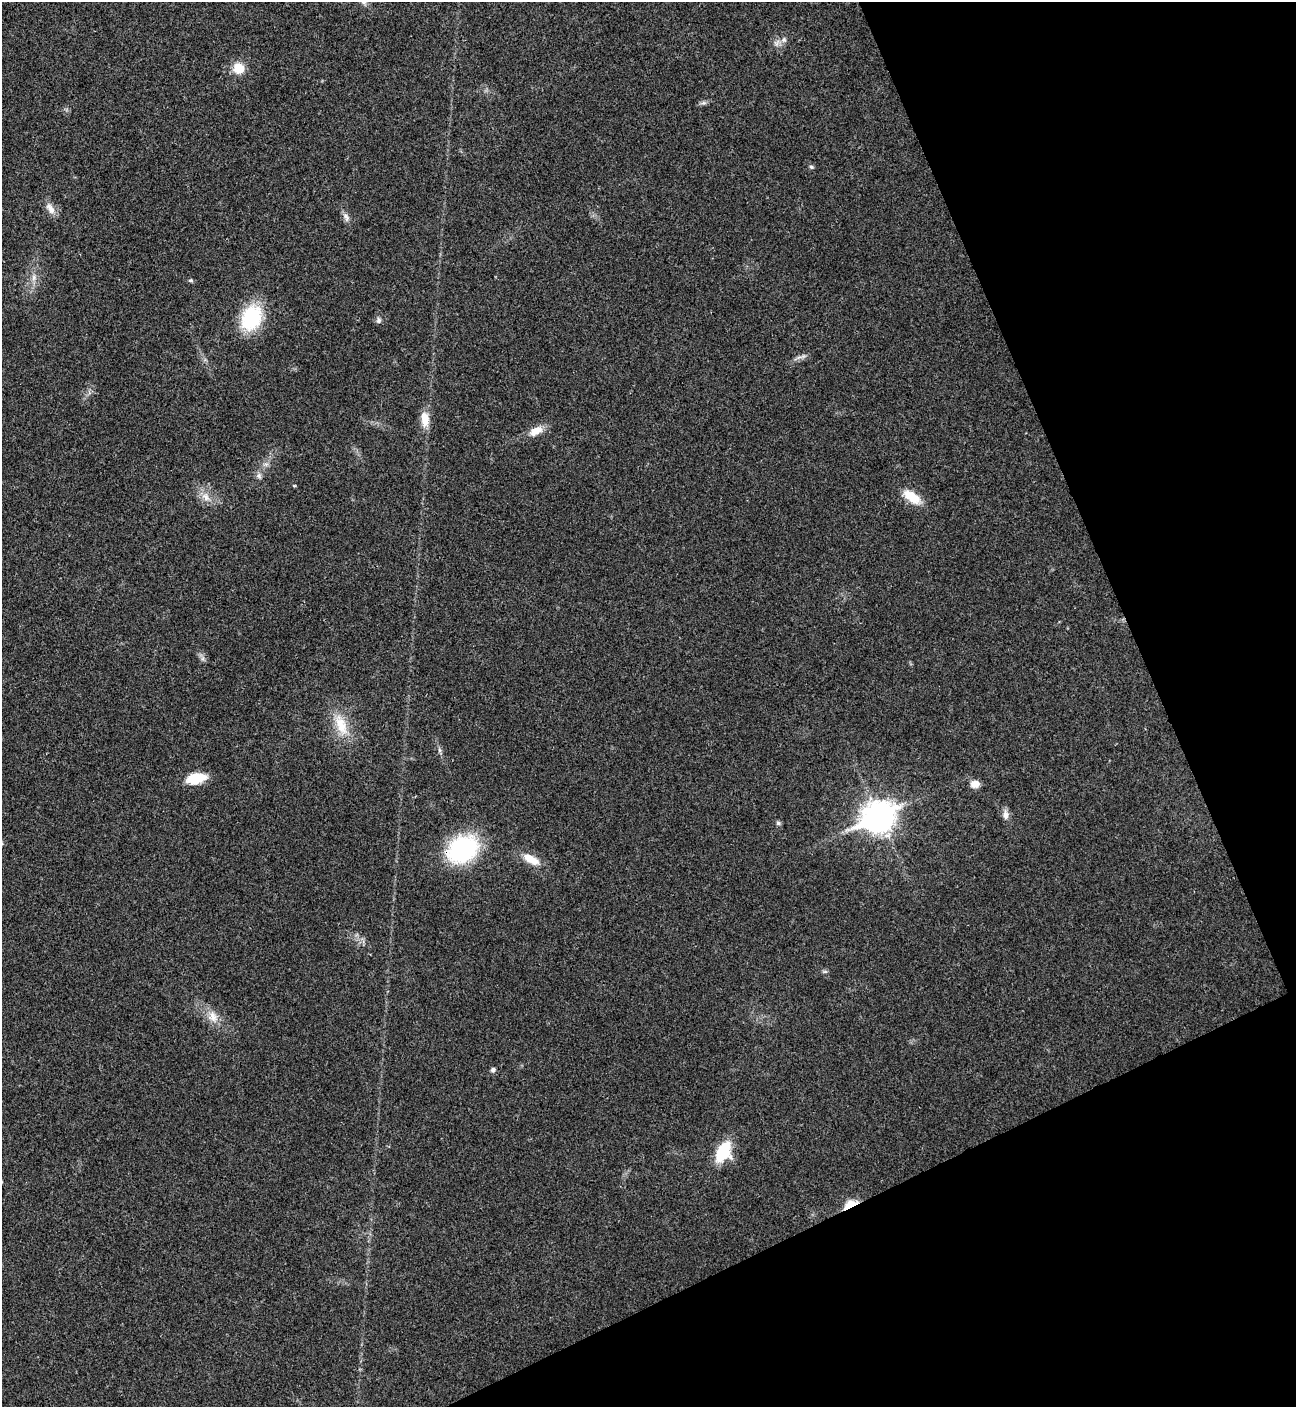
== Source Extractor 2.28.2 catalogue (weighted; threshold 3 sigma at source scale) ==
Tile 12 of 4 x 4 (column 4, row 3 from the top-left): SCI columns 4169-5462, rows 1408-2812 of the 5618 x 5629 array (HDU 1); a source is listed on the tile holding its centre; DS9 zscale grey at full resolution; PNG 1298 x 1409 px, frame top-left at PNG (2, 2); no overlay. Shown black and unused: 22% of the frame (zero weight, under 3 of 4 exposures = <1% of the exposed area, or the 3 px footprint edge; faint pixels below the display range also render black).
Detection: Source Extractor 2.28.2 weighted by HDU 2 'WHT'; one run over the whole footprint, this tile lists its part. Background 0.021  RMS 0.0041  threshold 0.0186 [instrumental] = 3 sigma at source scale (4.5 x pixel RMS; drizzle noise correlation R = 1.50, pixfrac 1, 0.05/0.05 arcsec/px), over >= 5 px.
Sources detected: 30; all 30 listed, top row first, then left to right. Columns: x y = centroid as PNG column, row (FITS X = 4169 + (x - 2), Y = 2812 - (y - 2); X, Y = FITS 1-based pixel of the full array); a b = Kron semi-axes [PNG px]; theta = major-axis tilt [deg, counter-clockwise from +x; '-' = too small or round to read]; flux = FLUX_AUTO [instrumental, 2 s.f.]
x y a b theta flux
364 2 8 6 20 1
784 40 8 7 - 1.5
238 68 12 12 - 6.7
703 103 7 4 18 0.93
811 167 6 5 - 0.64
50 209 17 8 -57 3.3
346 217 14 6 -64 1.8
34 278 9 6 -85 1.8
191 280 6 5 - 0.64
252 317 24 18 67 30
378 320 8 6 -81 1.1
425 419 20 10 -85 5.5
536 431 15 9 29 5.2
259 476 8 7 - 1.3
206 497 13 8 -48 3.4
912 497 26 11 -34 8
341 725 30 14 -68 11
439 750 7 4 -71 0.79
196 778 21 11 12 10
975 784 10 8 10 3.4
1005 815 12 8 -86 2.3
879 817 12 10 26 590
778 823 6 6 - 0.83
463 849 26 19 31 59
531 859 23 10 -28 6.4
825 972 7 4 -19 0.63
213 1017 16 12 -73 4.7
493 1070 6 6 - 1
723 1152 19 12 62 20
851 1204 9 5 26 24
Overlapping masked pixels (flux is a lower limit): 2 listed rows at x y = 463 849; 851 1204
Isophote crosses this tile's border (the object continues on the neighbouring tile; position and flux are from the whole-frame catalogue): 1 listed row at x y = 364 2